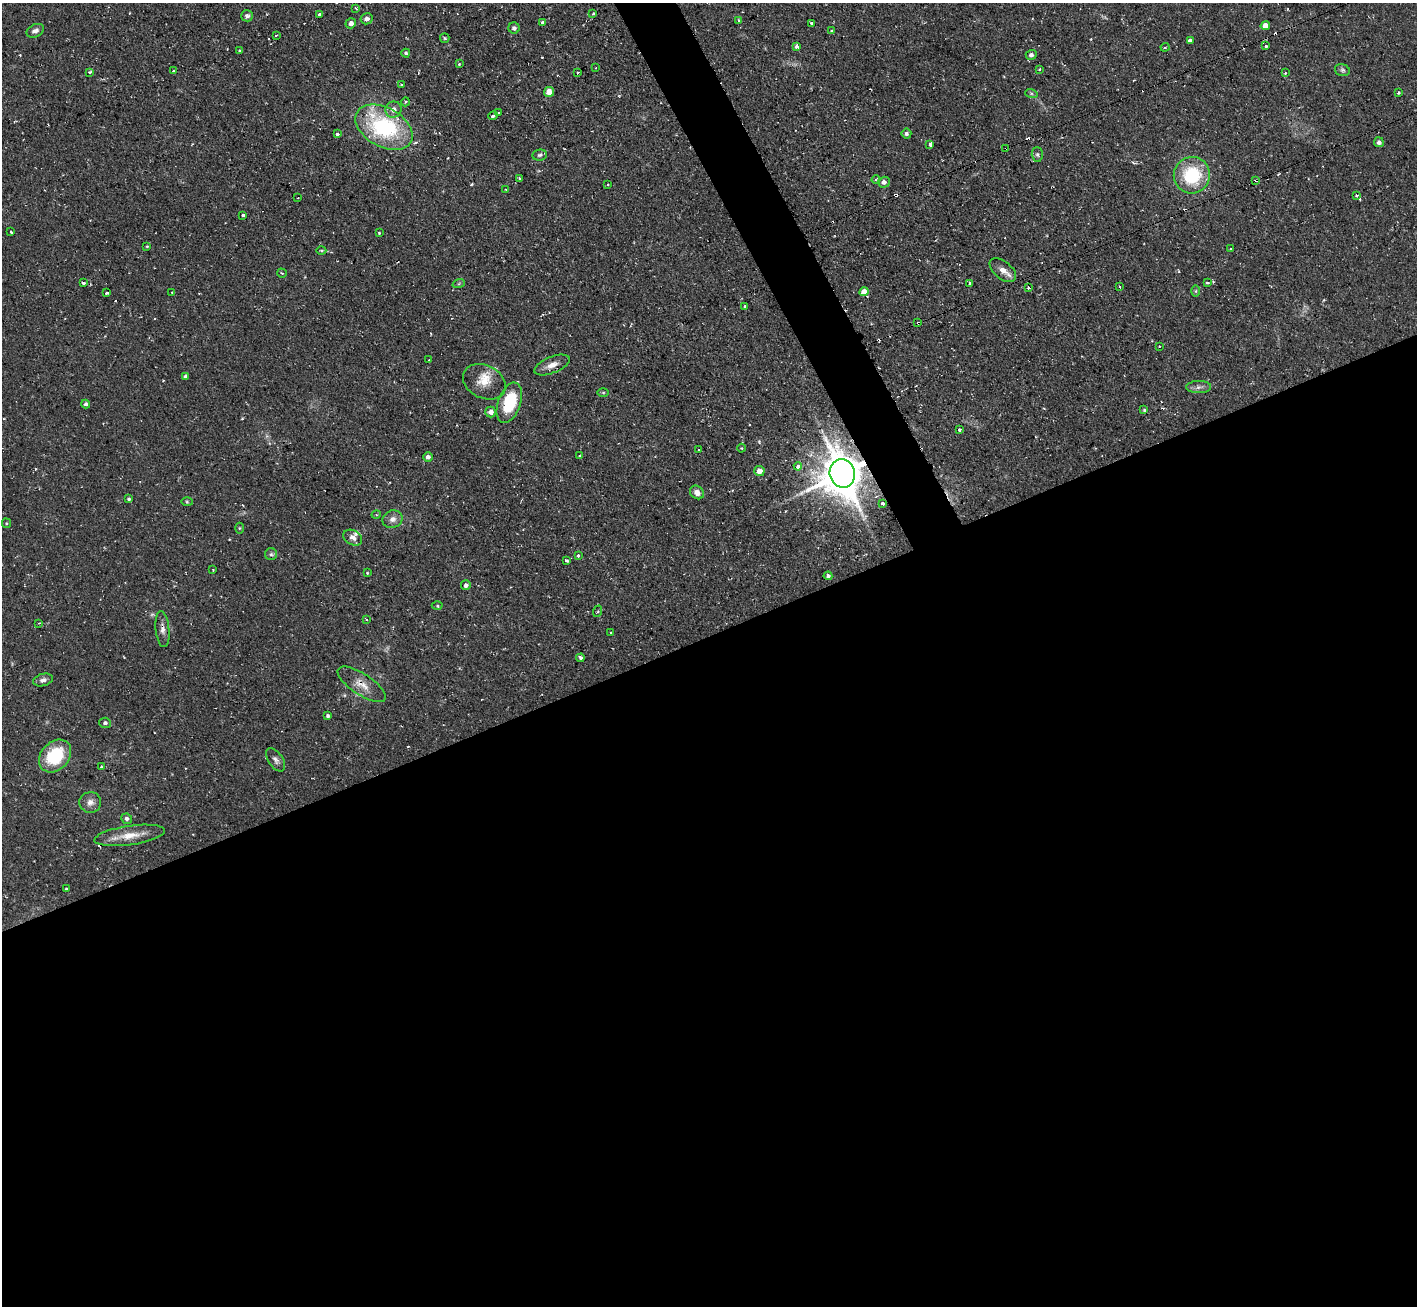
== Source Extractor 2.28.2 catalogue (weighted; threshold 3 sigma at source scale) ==
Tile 15 of 4 x 4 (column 3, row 4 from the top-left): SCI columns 2833-4247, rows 286-1589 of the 5665 x 5649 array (HDU 1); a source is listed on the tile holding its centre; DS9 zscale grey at full resolution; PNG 1419 x 1308 px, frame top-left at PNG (2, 3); each listed source drawn as its Kron ellipse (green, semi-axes under 4 px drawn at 4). Shown black and unused: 53% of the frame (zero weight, under 2 of 3 exposures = <1% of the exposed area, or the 3 px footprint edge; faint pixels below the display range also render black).
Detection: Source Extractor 2.28.2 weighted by HDU 2 'WHT'; one run over the whole footprint, this tile lists its part. Background 0.085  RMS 0.0075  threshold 0.0336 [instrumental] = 3 sigma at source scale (4.5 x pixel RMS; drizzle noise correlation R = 1.50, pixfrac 1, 0.05/0.05 arcsec/px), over >= 5 px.
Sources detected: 148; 1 too faint to see at this stretch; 17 cosmic-ray / hot-pixel residue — neither listed nor drawn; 2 inside a brighter listed object's ellipse — not listed separately; the other 128 listed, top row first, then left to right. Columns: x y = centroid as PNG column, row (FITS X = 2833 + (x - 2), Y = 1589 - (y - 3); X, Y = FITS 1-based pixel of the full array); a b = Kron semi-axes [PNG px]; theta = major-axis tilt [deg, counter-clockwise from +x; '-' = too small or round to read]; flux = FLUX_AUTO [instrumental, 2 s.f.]
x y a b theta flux
355 8 3 2 - 0.82
319 14 3 3 - 4.6
593 14 3 3 - 1.2
247 16 6 5 - 2.5
367 19 6 5 - 3.1
739 20 3 3 - 1.8
542 22 3 3 - 1.7
351 23 5 5 - 3.2
812 23 3 3 - 1.9
1265 26 5 4 - 7.4
514 28 5 5 - 2.3
35 31 9 6 27 3.3
832 31 3 3 - 1.5
276 35 3 2 - 0.93
445 38 5 4 - 1
1190 40 3 3 - 36
797 46 4 3 - 5.7
1266 46 3 3 - 2.2
1165 47 4 4 - 0.95
240 50 4 3 - 2
406 53 4 4 - 1.4
1031 55 5 5 - 2.2
459 64 3 3 - 0.84
596 68 2 2 - 0.69
1039 69 3 2 - 0.86
1342 70 8 5 -16 1.8
173 71 3 3 - 0.93
89 72 4 3 - 1.1
578 72 3 3 - 1.8
1285 73 4 3 - 0.81
401 84 3 2 - 1.4
549 92 5 5 - 7.4
1399 92 3 3 - 1.6
1031 93 6 4 -19 1.1
405 102 5 3 - 0.75
393 110 8 8 - 4.8
498 113 3 3 - 1.6
493 116 5 3 - 3.2
384 127 31 19 -29 84
337 134 3 3 - 2.4
906 134 5 5 - 2.1
1379 142 5 5 - 2.1
930 144 4 3 - 5.5
1006 148 3 2 - 0.64
1037 154 7 5 -88 1.6
540 155 7 5 6 1.7
1192 175 18 18 - 44
519 178 4 3 - 1.1
876 180 4 3 - 1.3
1256 180 4 3 - 1.3
884 182 6 5 - 3.2
608 184 3 3 - 0.66
506 190 4 2 - 0.58
1356 195 3 3 - 1.1
298 198 2 2 - 0.53
243 215 3 3 - 2.8
11 231 3 3 - 1.6
379 233 3 2 - 0.85
147 246 3 3 - 0.71
1231 249 3 2 - 0.9
321 250 5 3 - 0.85
1003 270 16 8 -39 6
282 273 5 2 - 0.71
83 283 3 3 - 2.1
459 283 6 4 20 1
970 283 3 3 - 5.6
1207 283 4 3 - 1.3
1120 287 4 3 - 1
1029 288 3 3 - 4.8
1196 291 6 4 89 1
172 292 2 2 - 0.54
864 292 4 4 - 5.2
106 293 3 3 - 1.6
745 306 3 3 - 4.8
918 323 3 2 - 0.97
1159 346 3 2 - 0.52
429 360 2 2 - 0.48
552 365 19 8 22 6.5
186 376 4 3 - 1.7
484 382 22 16 -27 13
1199 387 12 6 1 3.2
603 393 6 4 0 0.88
509 403 21 11 71 36
86 404 4 4 - 1.6
1144 410 4 4 - 1
491 412 5 5 - 4.7
960 429 3 3 - 4.8
742 448 4 3 - 0.66
698 449 3 2 - 0.71
580 455 3 3 - 1.3
428 457 5 5 - 2.8
798 466 4 3 - 5
759 471 5 5 - 6.4
842 473 14 12 -76 2600
697 492 7 6 - 4.6
129 499 4 3 - 1.1
187 502 6 4 -1 0.89
882 504 3 3 - 5.5
376 515 5 3 - 0.68
393 519 10 8 22 4.7
6 523 5 4 - 0.85
239 528 5 3 - 0.76
353 538 10 7 -30 4.1
271 554 6 6 - 1.6
578 556 3 3 - 3.2
566 560 4 3 - 4.9
213 570 2 2 - 0.49
367 573 3 3 - 0.69
828 576 4 4 - 1.8
466 585 5 5 - 2.7
437 606 5 3 - 0.88
598 611 6 4 71 0.87
366 619 4 3 - 1.1
39 623 3 2 - 1.1
162 629 18 7 -84 4.6
611 632 2 2 - 0.56
580 658 4 3 - 4.1
43 680 10 6 15 2.8
362 684 28 10 -33 10
328 716 4 3 - 1.4
105 723 5 5 - 1.9
55 756 18 14 47 40
276 760 13 7 -56 3.2
101 767 3 3 - 0.81
90 802 11 10 - 4.9
127 819 5 5 - 2.3
130 835 35 9 8 13
66 889 3 3 - 0.8
Overlapping masked pixels (flux is a lower limit): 6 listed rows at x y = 1006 148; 1256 180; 918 323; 842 473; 162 629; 362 684